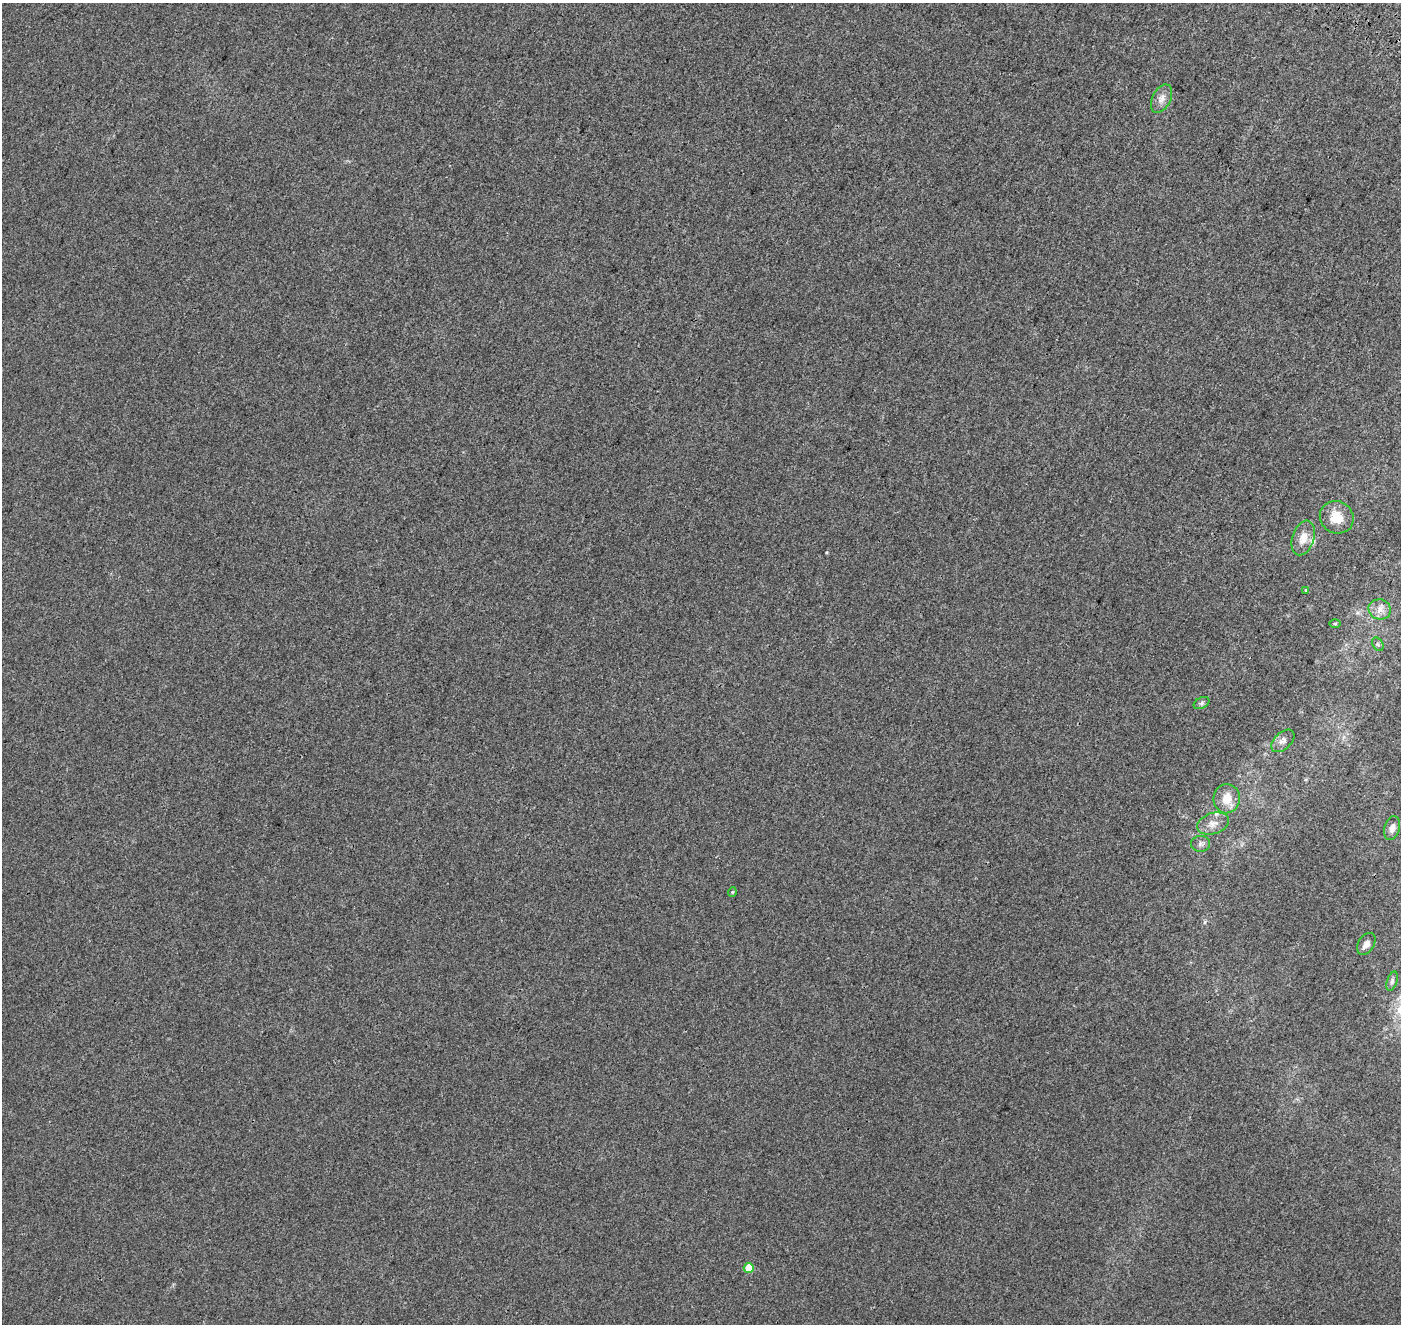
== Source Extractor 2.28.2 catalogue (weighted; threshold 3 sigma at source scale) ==
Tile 10 of 4 x 4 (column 2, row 3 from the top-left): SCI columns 1542-2940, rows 1645-2966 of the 5889 x 5995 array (HDU 1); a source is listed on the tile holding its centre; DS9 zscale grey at full resolution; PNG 1403 x 1326 px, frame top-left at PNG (2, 3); each listed source drawn as its Kron ellipse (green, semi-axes under 4 px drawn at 4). Shown black and unused: <1% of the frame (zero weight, under 3 of 4 exposures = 9% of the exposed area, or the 3 px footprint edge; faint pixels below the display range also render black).
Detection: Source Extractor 2.28.2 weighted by HDU 2 'WHT'; one run over the whole footprint, this tile lists its part. Background 0.00111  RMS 0.0037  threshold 0.0167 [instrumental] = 3 sigma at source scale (4.5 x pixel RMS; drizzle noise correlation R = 1.50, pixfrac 1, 0.0396/0.0396 arcsec/px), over >= 5 px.
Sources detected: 19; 2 inside a brighter listed object's ellipse — not listed separately; the other 17 listed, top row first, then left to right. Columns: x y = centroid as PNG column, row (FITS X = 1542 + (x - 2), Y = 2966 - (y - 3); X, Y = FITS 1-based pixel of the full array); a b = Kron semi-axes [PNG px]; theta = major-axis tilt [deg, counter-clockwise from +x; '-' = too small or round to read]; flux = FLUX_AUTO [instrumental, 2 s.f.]
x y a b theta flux
1162 99 15 9 63 2.6
1337 517 17 16 - 6.3
1303 538 18 11 71 4.1
1306 590 4 3 - 0.3
1380 609 11 10 - 2.7
1335 623 6 4 1 0.44
1378 644 7 5 -57 0.76
1202 703 8 5 28 0.81
1283 741 14 8 44 1.7
1227 799 14 13 - 5.2
1213 824 16 10 19 3.2
1392 828 12 7 74 2.1
1201 844 9 8 - 1.2
732 892 5 4 - 0.35
1366 944 12 8 58 2
1392 981 10 5 72 0.92
749 1268 5 5 - 7.5
Unlisted compact peaks at least as high as the median listed source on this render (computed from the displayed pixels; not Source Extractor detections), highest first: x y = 826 552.